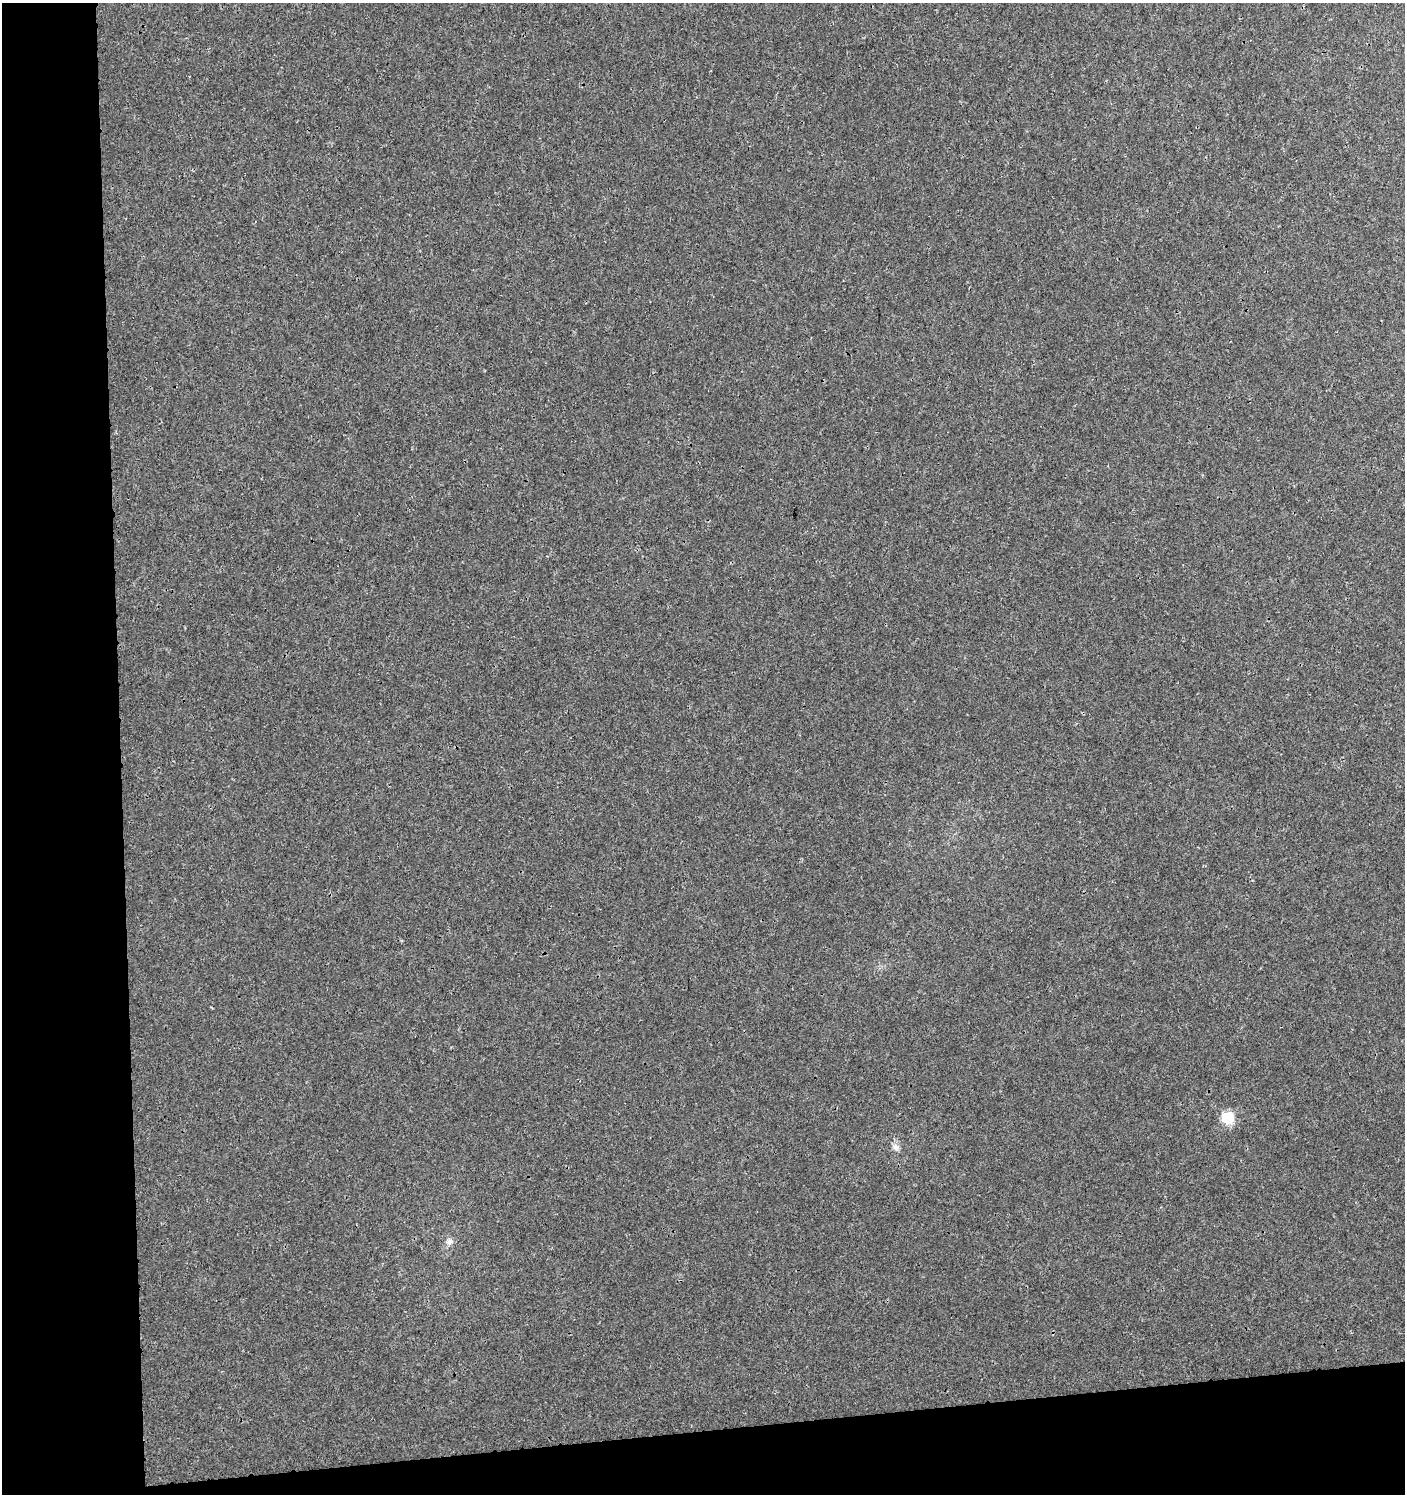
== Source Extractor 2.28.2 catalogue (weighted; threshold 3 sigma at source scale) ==
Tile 7 of 3 x 3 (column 1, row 3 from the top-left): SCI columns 9-1411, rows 46-1537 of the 4271 x 4564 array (HDU 1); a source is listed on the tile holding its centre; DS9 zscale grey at full resolution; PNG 1407 x 1496 px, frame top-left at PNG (2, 3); no overlay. Shown black and unused: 13% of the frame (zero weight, under 3 of 4 exposures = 4% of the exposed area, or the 3 px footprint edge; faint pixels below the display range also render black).
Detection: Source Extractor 2.28.2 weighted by HDU 2 'WHT'; one run over the whole footprint, this tile lists its part. Background 0.00163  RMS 0.0022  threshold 0.00983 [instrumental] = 3 sigma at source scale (4.5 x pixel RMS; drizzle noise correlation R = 1.50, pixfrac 1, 0.0396/0.0396 arcsec/px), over >= 5 px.
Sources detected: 3; all 3 listed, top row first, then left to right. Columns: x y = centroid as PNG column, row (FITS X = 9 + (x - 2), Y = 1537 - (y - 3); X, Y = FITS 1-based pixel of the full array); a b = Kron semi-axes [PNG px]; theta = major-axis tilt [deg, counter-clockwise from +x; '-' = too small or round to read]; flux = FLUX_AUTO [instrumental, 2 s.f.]
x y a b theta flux
1228 1118 6 6 - 22
896 1147 10 8 -42 1.1
449 1242 10 9 - 1.1